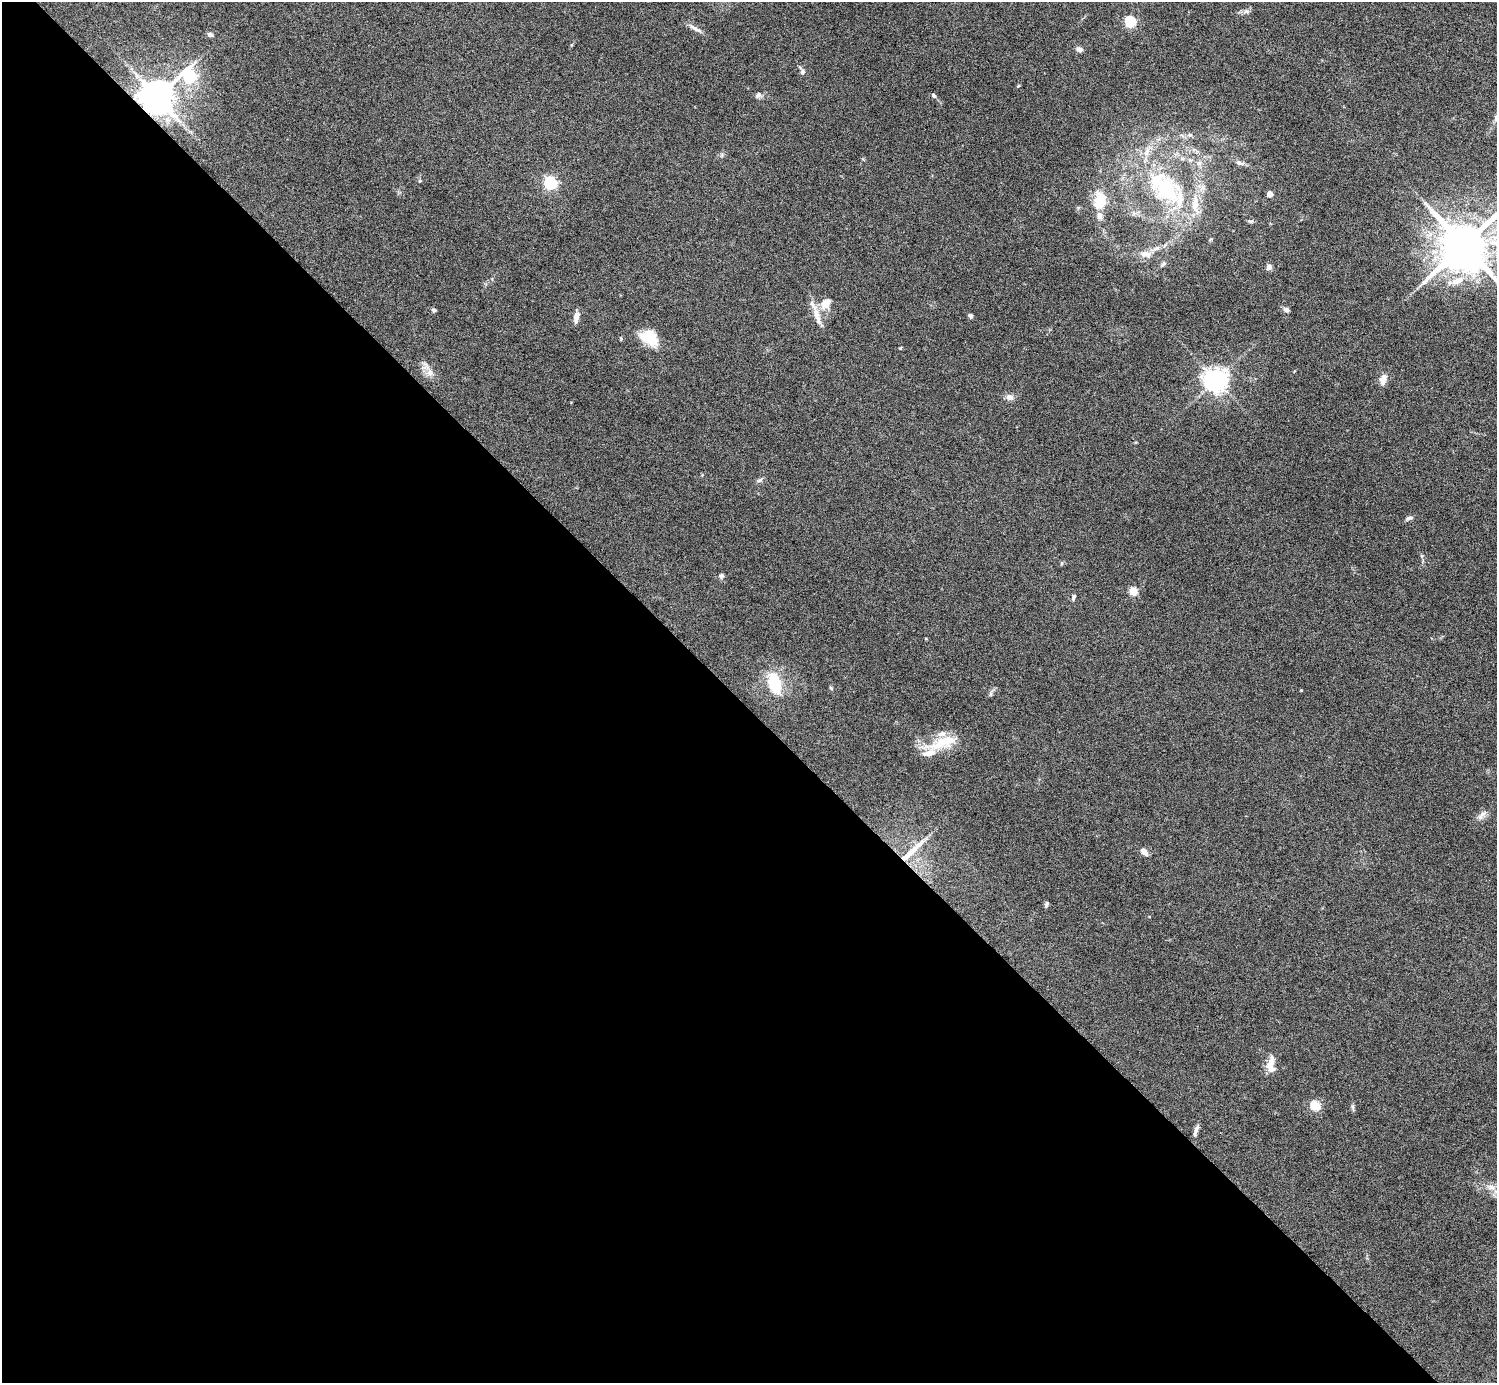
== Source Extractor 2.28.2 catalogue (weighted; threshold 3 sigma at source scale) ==
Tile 9 of 4 x 4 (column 1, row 3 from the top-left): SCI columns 39-1533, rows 1713-3093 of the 6023 x 6019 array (HDU 1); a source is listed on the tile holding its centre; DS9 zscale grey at full resolution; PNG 1499 x 1385 px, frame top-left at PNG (2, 2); no overlay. Shown black and unused: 49% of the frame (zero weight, under 5 of 9 exposures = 3% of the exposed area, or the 3 px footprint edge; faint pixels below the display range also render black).
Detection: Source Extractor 2.28.2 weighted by HDU 2 'WHT'; one run over the whole footprint, this tile lists its part. Background 0.0498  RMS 0.0042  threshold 0.0172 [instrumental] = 3 sigma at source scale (4.09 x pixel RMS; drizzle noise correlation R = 1.36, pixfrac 0.8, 0.05/0.05 arcsec/px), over >= 5 px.
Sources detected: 64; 7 inside a brighter listed object's ellipse — not listed separately; the other 57 listed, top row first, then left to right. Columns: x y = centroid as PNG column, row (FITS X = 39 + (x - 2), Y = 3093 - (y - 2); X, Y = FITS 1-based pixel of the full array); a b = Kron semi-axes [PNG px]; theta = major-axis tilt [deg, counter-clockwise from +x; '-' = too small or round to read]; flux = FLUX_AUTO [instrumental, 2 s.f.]
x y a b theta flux
1247 11 10 3 -21 0.64
1130 22 5 5 - 34
695 29 20 5 -30 1.8
210 35 7 5 -18 0.94
1079 49 9 6 -14 1.2
802 72 7 5 60 0.91
189 76 7 7 - 56
1018 86 5 4 - 0.33
758 95 8 7 - 1.2
934 96 7 5 -37 0.81
157 97 9 9 - 920
1496 118 10 6 75 1.4
1190 135 7 5 0 0.8
1199 163 7 4 18 0.83
1239 163 9 6 -28 1.2
420 181 5 4 - 0.4
550 183 6 5 - 58
1167 190 36 25 -60 30
1270 194 4 4 - 4.7
1100 201 25 17 79 9.8
1195 204 25 9 87 6.3
1251 221 8 4 -8 0.65
1464 245 14 13 - 2000
1144 254 11 10 - 2.8
1163 263 8 5 45 0.76
1269 267 8 7 - 1.3
1457 281 19 9 21 4.7
826 303 17 12 51 4.5
434 310 6 4 -15 0.63
1286 310 8 6 -17 0.99
970 316 6 4 -70 0.77
576 317 14 6 76 2.2
649 338 22 14 -31 10
430 372 11 8 -84 2.3
1383 379 15 10 75 2.6
1216 380 7 7 - 330
1009 397 9 8 - 1.8
760 480 10 4 27 0.82
1409 518 10 5 19 0.94
721 576 7 7 - 0.91
1133 592 5 4 - 14
1073 597 7 4 70 0.82
926 639 4 3 - 0.25
774 683 20 11 -76 15
831 688 6 4 -45 0.42
1301 690 3 3 - 0.3
991 694 7 4 89 0.62
941 743 37 16 17 12
1482 815 19 7 44 2.2
1144 852 9 6 -47 2.3
909 854 45 7 43 8.3
1046 904 7 4 73 0.79
1270 1063 20 8 74 3.7
1315 1106 5 5 - 20
1353 1107 9 4 -81 0.72
1196 1131 19 5 71 1.5
1491 1187 11 6 -15 1.9
Overlapping masked pixels (flux is a lower limit): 2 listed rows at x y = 157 97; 909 854
Isophote crosses this tile's border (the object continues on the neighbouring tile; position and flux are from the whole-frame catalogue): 2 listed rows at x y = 1496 118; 1464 245
Unlisted compact peaks at least as high as the median listed source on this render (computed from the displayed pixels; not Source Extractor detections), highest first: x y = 900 348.